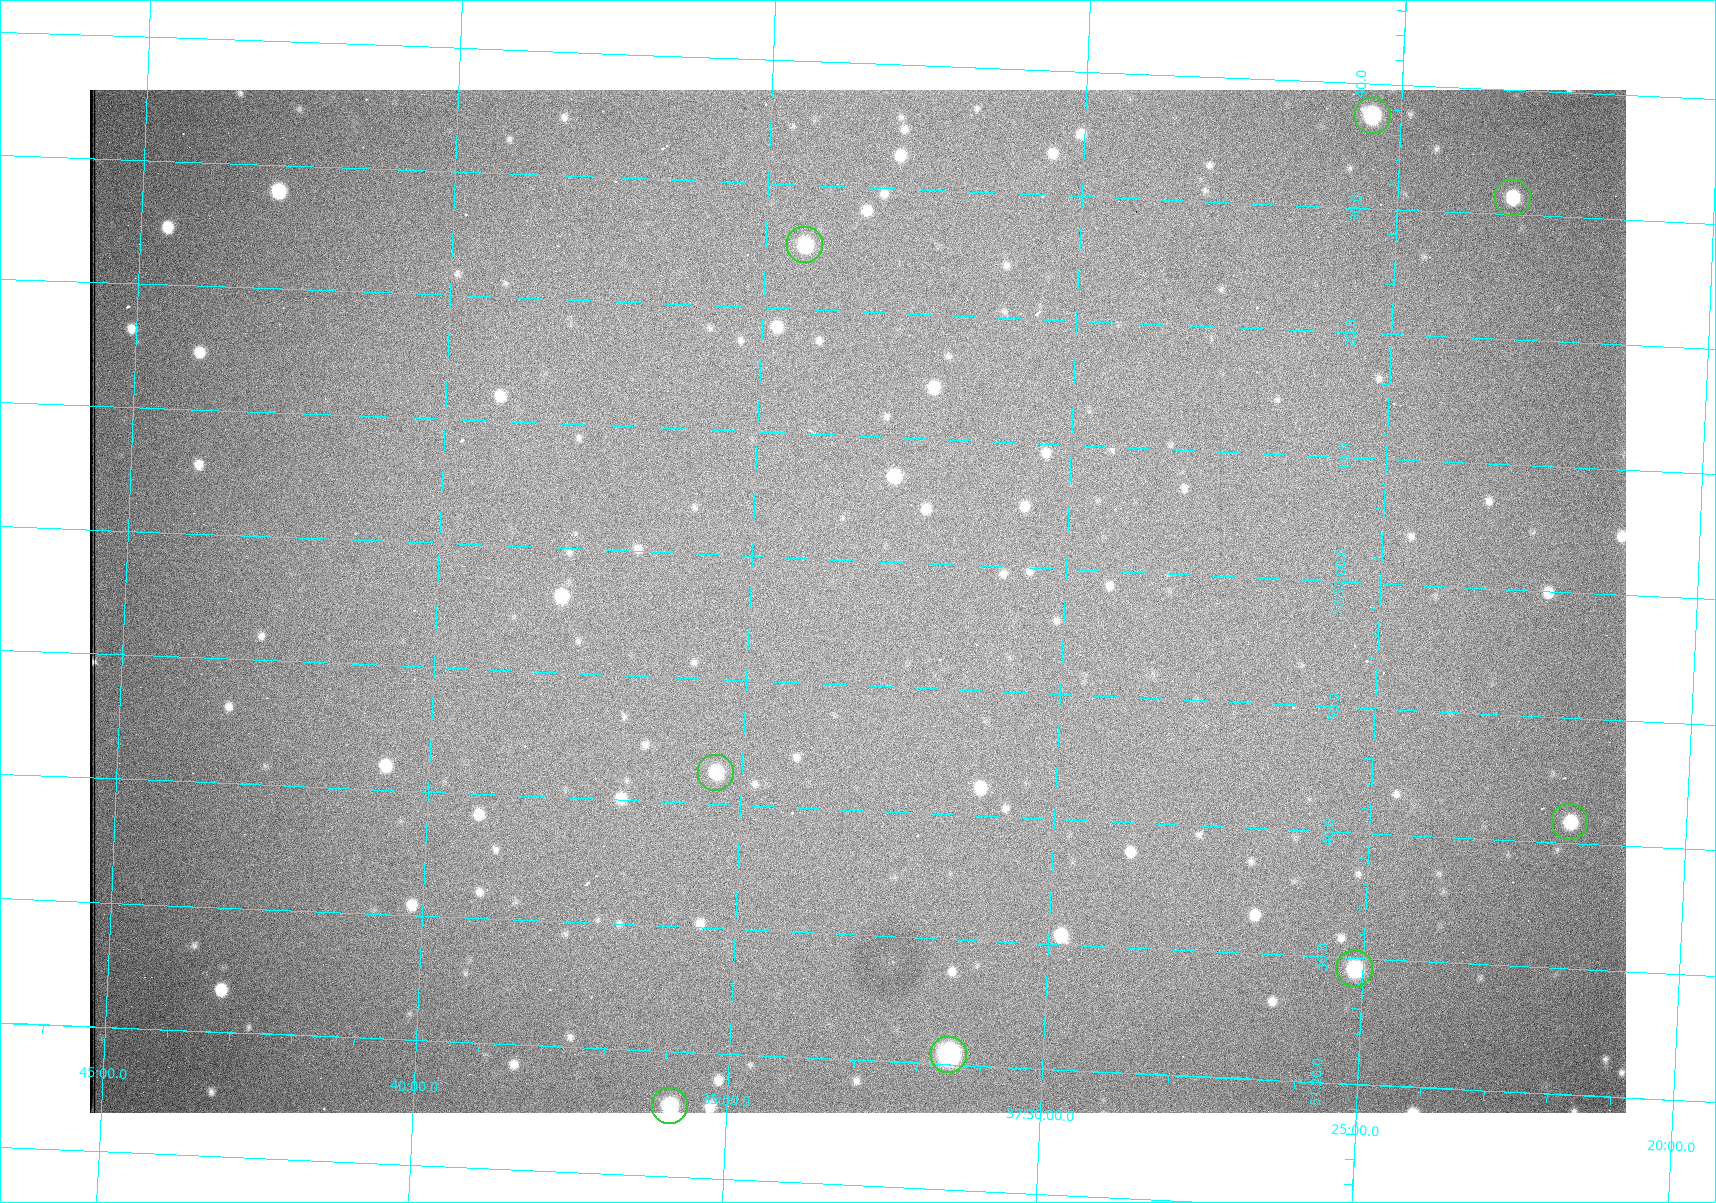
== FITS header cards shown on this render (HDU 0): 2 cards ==
NAXIS1  =                 1536 /fastest changing axis
NAXIS2  =                 1023 /next to fastest changing axis

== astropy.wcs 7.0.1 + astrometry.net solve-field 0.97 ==
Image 1536 x 1023 px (HDU 0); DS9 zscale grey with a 90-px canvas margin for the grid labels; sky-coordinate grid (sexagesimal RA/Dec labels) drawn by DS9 from the SOLVED WCS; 8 Tycho-2 reference stars matched to detected sources circled (green)
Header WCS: RA---TAN/DEC--TAN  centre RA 17:51:57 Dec +37:33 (267.99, +37.55 deg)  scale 0.958 arcsec/px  FOV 24.5' x 16.3'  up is +87 deg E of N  parity flipped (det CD > 0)
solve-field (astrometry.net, Tycho-2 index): VERIFIED the header's WCS against the Tycho-2 star catalogue (8 matches, 0 conflicts) and refined it, rather than solving blind
Solved WCS: RA---TAN-SIP/DEC--TAN-SIP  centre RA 17:51:57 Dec +37:33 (267.99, +37.55 deg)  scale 0.956 arcsec/px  FOV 24.5' x 16.3'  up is +87 deg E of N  parity flipped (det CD > 0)
The solver's refit moves the header's centre by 0.95 arcsec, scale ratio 0.9971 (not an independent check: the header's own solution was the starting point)
Tycho-2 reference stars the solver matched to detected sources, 8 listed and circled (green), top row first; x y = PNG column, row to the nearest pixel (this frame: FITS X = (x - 90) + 1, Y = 1023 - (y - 90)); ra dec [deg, ICRS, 3 dp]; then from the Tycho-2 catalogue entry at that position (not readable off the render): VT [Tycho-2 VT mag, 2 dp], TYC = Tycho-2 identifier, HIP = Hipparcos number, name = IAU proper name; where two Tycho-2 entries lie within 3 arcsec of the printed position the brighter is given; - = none
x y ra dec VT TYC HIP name
1373 116 268.156 +37.424 11.25 2620-712-1 - -
1513 198 268.131 +37.386 12.62 2620-526-1 - -
805 245 268.105 +37.573 11.82 3089-995-1 - -
716 773 267.927 +37.590 11.84 3089-1137-1 - -
1570 822 267.924 +37.364 11.94 2620-391-1 - -
1355 969 267.871 +37.419 11.35 2620-812-1 - -
949 1055 267.836 +37.525 9.96 3089-889-1 - -
670 1106 267.815 +37.598 11.54 3089-1081-1 - -